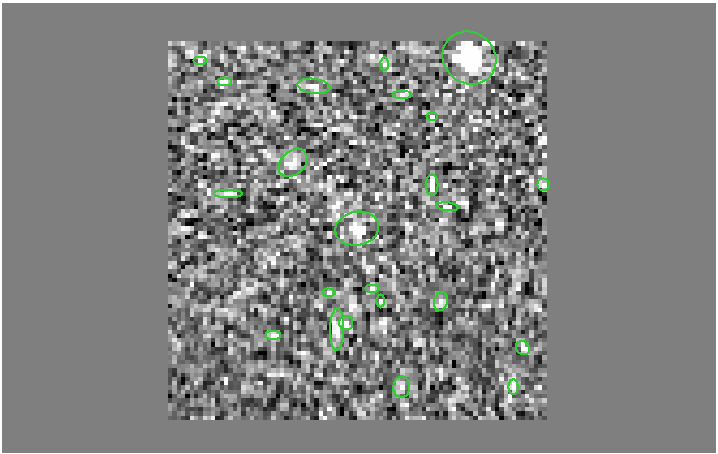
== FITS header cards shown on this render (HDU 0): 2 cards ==
NAXIS1  =                  714 / Axis Length
NAXIS2  =                  450 / Axis Length

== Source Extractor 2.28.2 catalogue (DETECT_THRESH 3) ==
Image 714 x 450 px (HDU 0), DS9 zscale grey, 1 PNG px = 1 image px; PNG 718 x 454 px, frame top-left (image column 1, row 450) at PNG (2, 3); each listed source drawn as its Kron ellipse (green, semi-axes under 4 px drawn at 4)
Background 13300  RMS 11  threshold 33.6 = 3 sigma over >= 5 px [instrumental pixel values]
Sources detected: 23; all 23 listed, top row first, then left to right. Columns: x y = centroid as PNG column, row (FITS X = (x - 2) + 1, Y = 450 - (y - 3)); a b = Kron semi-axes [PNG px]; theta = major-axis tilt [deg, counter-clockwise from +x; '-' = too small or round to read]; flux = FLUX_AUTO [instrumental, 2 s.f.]
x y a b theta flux
469 58 28 25 -39 52000
200 60 7 4 0 1200
385 64 7 4 90 1500
225 82 7 4 0 1700
314 86 16 7 -6 4100
402 95 10 4 0 1800
432 116 6 4 0 880
293 163 16 11 43 7300
432 185 10 6 -90 2300
544 185 6 6 - 1600
228 194 15 4 0 2000
447 207 11 3 -5 1300
357 229 22 16 11 11000
372 289 7 4 0 1400
329 292 6 4 0 1100
381 301 6 4 -90 900
441 301 9 7 76 2900
346 323 7 7 - 2700
337 329 21 7 89 6600
273 335 8 5 0 2000
523 348 7 6 - 2100
402 387 10 8 90 2900
513 387 7 5 -90 2000